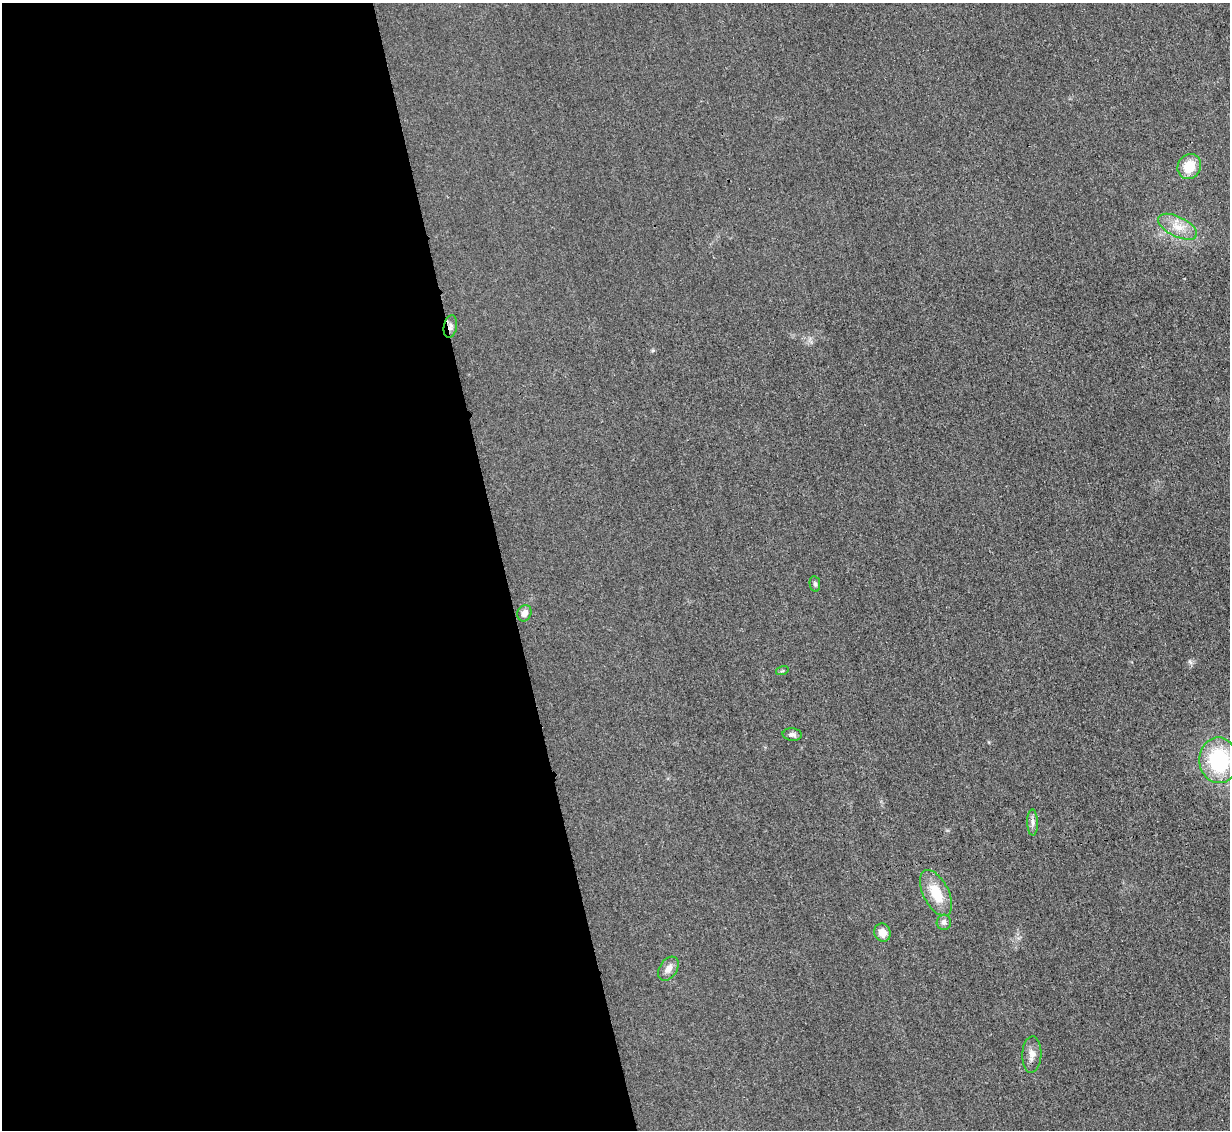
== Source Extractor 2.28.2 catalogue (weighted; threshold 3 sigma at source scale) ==
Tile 9 of 4 x 4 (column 1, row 3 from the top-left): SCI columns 17-1244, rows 1393-2520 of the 4954 x 4926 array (HDU 1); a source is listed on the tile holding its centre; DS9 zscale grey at full resolution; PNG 1232 x 1132 px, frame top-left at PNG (2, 3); each listed source drawn as its Kron ellipse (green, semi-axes under 4 px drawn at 4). Shown black and unused: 41% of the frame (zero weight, under 3 of 4 exposures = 2% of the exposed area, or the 3 px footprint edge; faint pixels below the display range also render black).
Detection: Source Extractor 2.28.2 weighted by HDU 2 'WHT'; one run over the whole footprint, this tile lists its part. Background 0.021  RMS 0.0049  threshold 0.0221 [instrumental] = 3 sigma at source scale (4.5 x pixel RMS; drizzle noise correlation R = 1.50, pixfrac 1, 0.05/0.05 arcsec/px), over >= 5 px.
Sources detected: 14; all 14 listed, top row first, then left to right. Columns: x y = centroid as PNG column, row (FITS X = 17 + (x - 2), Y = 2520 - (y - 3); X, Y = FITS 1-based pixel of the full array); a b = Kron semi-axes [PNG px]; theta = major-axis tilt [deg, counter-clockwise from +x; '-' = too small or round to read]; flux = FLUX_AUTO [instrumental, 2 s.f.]
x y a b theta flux
1189 166 13 11 59 10
1178 227 21 10 -26 7.2
450 327 11 6 78 2
815 584 8 5 -80 1
524 613 8 7 - 2.9
782 671 6 4 17 0.61
792 735 9 6 -4 1.7
1219 760 23 19 -86 41
1033 823 13 5 -89 1.9
936 893 25 12 -63 13
944 922 7 7 - 1.9
882 933 9 8 - 4.3
668 969 13 8 57 3.6
1032 1054 18 9 87 3.6
Overlapping masked pixels (flux is a lower limit): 1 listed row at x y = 450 327